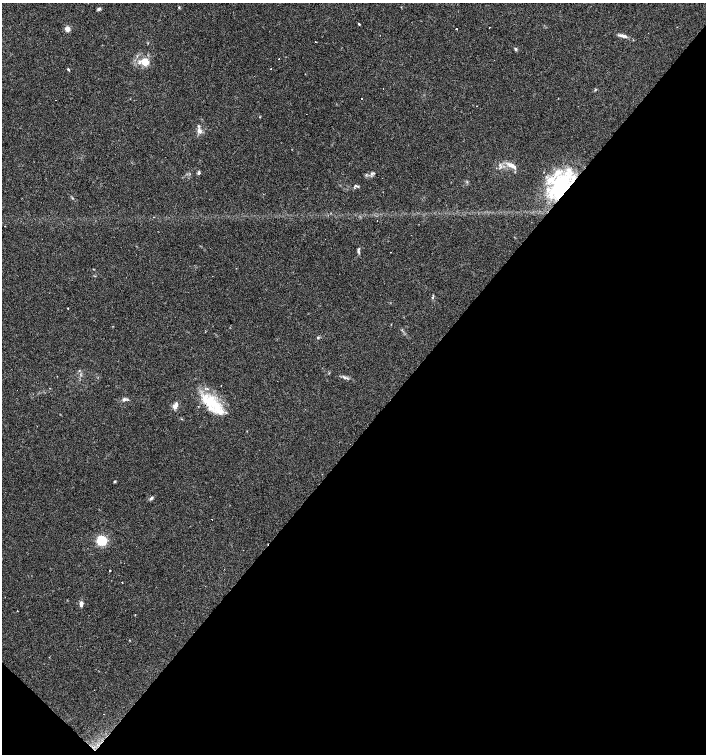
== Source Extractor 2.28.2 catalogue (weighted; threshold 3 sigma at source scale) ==
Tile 15 of 4 x 4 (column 3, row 4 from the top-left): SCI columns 2978-4385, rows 2-1504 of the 6020 x 6013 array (HDU 1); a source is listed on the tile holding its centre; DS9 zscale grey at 2 x 2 block average (1 PNG px = mean of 2 x 2 image px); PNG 708 x 756 px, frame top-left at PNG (2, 3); no overlay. Shown black and unused: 43% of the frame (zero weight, under 3 of 4 exposures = <1% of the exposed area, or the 3 px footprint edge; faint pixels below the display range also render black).
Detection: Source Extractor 2.28.2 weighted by HDU 2 'WHT'; one run over the whole footprint, this tile lists its part. Background 0.0878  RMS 0.0058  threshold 0.0263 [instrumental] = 3 sigma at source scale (4.5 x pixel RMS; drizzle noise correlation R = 1.50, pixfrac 1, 0.0396/0.0396 arcsec/px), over >= 5 px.
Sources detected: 50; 8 cosmic-ray / hot-pixel residue — not listed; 6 inside a brighter listed object's ellipse — not listed separately; the other 36 listed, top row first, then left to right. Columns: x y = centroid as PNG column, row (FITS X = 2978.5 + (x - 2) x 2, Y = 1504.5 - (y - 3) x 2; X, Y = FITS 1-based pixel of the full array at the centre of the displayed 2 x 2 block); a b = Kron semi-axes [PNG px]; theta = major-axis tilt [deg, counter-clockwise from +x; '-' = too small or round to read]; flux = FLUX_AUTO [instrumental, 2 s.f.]
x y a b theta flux
179 7 3 2 - 0.95
99 9 5 3 - 2.5
359 24 2 2 - 3
456 28 2 2 - 4.4
67 29 6 6 - 5.9
623 36 13 3 -13 5.7
516 49 4 3 - 1.8
279 59 2 2 - 1
145 62 7 5 -7 21
68 69 3 2 - 1.4
595 90 4 2 - 1.1
362 99 2 2 - 0.7
199 131 7 6 - 5.8
500 164 3 3 - 1.5
512 166 14 5 -30 8.7
199 173 4 3 - 2.5
374 173 5 3 - 1.8
355 186 3 2 - 1.2
560 186 29 23 57 130
377 221 2 2 - 0.69
358 250 10 3 85 2.7
212 276 2 2 - 0.41
433 297 3 2 - 1.1
68 308 2 2 - 5.3
318 337 4 3 - 1.4
17 390 2 2 - 0.45
124 399 5 4 - 3.2
211 402 31 12 -36 49
175 406 8 5 64 6.8
115 481 3 3 - 1.2
151 498 5 4 - 2.4
212 519 2 2 - 2.9
101 540 4 3 - 170
110 570 2 2 - 3.4
122 582 2 2 - 2.5
81 604 6 4 85 5.1
Overlapping masked pixels (flux is a lower limit): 1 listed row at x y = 560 186
Diffuse or blended objects may show on this block-average render without a row.